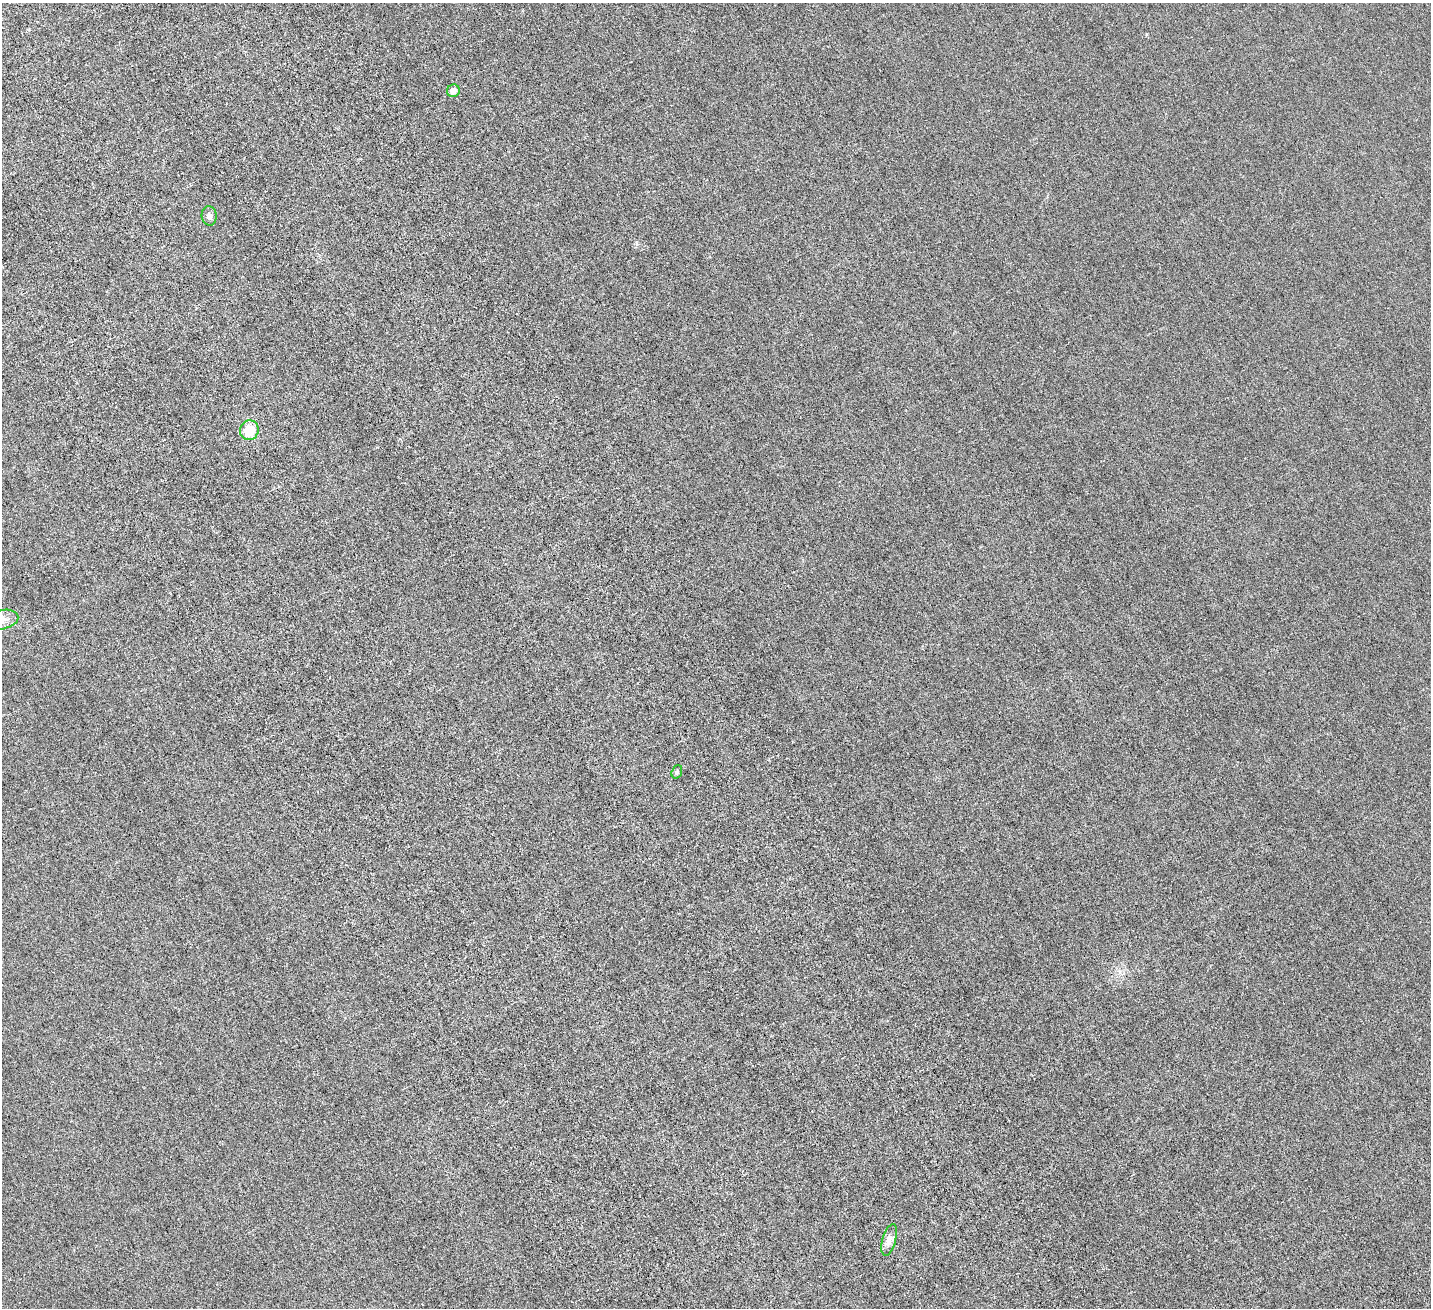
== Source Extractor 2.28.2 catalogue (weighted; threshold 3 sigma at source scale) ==
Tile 11 of 4 x 4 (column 3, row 3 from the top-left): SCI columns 3164-4592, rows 1786-3091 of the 6329 x 6320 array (HDU 1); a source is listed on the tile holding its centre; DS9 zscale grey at full resolution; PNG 1433 x 1310 px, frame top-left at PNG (2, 3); each listed source drawn as its Kron ellipse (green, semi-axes under 4 px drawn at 4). Nothing masked; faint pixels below the display range render black.
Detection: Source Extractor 2.28.2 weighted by HDU 2 'WHT'; one run over the whole footprint, this tile lists its part. Background 0.00255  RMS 0.002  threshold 0.00836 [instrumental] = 3 sigma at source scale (4.09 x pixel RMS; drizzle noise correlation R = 1.36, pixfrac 0.8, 0.05/0.05 arcsec/px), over >= 5 px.
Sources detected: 6; all 6 listed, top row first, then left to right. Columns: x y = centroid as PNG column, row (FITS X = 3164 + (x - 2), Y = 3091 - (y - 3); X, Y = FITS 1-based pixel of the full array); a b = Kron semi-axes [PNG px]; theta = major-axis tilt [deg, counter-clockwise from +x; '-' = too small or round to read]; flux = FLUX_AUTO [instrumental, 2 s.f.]
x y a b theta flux
453 91 6 6 - 1.2
209 216 10 7 -86 0.59
249 430 10 9 - 4
2 620 16 9 13 1.4
677 772 7 5 70 0.31
889 1240 16 6 74 1.1
Isophote crosses this tile's border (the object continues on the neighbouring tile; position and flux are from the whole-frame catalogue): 1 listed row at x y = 2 620